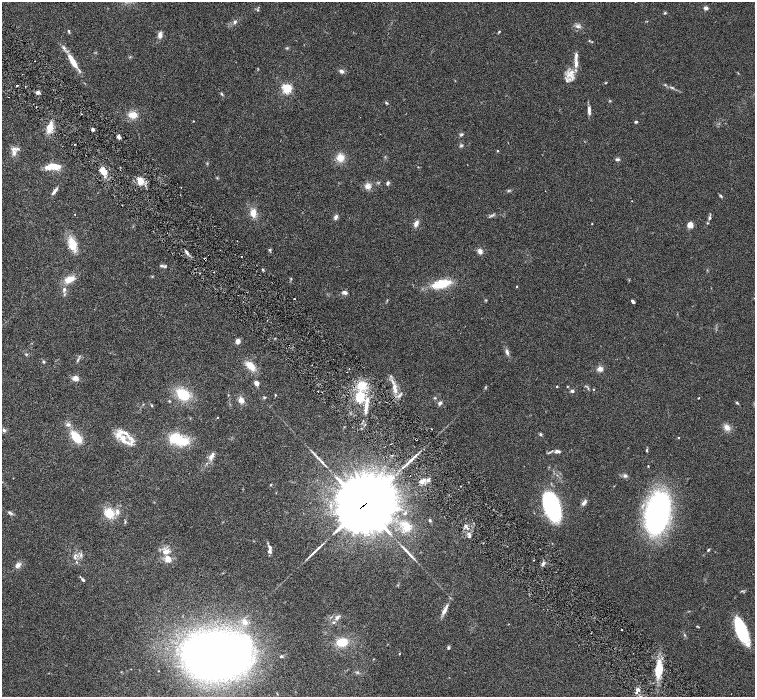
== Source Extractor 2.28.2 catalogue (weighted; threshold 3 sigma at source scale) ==
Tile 11 of 4 x 4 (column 3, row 3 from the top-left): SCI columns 3016-4521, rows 1695-3083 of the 6027 x 6025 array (HDU 1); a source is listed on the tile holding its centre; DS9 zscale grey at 2 x 2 block average (1 PNG px = mean of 2 x 2 image px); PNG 757 x 699 px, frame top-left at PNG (2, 2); no overlay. Shown black and unused: <1% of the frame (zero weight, under 3 of 6 exposures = <1% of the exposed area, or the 3 px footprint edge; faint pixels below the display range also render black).
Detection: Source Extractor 2.28.2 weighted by HDU 2 'WHT'; one run over the whole footprint, this tile lists its part. Background 0.039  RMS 0.0033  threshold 0.0137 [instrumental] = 3 sigma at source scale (4.09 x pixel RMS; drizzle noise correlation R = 1.36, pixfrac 0.8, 0.05/0.05 arcsec/px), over >= 5 px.
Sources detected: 197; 1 too faint to see at this stretch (2 x 2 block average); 2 inside a brighter object's white glare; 2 cosmic-ray / hot-pixel residue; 4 long thin detections or spike segments (spike, bleed or trail) — not listed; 21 inside a brighter listed object's ellipse — not listed separately; the other 167 listed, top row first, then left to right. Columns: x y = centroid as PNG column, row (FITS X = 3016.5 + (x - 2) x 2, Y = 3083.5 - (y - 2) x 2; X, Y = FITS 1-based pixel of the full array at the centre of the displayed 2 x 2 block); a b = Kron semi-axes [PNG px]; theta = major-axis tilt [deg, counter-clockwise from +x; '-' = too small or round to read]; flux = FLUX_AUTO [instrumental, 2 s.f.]
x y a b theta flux
706 8 4 3 - 2.3
258 10 3 3 - 0.58
665 13 4 3 - 0.75
235 22 5 4 - 1.5
578 26 8 4 -23 2.2
68 31 5 2 - 0.82
499 32 4 3 - 0.67
160 35 6 4 83 3.7
589 40 3 2 - 0.41
287 48 4 3 - 0.67
576 55 11 4 86 2.5
73 62 20 5 -59 12
341 71 6 4 -42 2.2
571 72 10 7 59 6.8
605 83 4 2 - 0.51
17 85 2 2 - 1
25 87 2 2 - 0.42
672 87 6 2 -7 0.97
287 88 3 3 - 100
38 92 5 4 - 1.8
222 94 4 3 - 0.86
9 97 2 2 - 0.75
386 103 5 3 - 0.85
589 110 10 3 -87 3.4
133 115 8 5 3 9.2
194 121 3 2 - 0.32
636 122 2 2 - 2.3
50 128 10 5 77 9.6
93 129 3 3 - 1.6
461 135 5 4 - 1.2
119 137 4 3 - 2.3
461 145 5 3 - 0.98
497 151 3 2 - 0.49
14 153 7 5 -89 3
340 158 8 8 - 8.1
617 159 5 4 - 1.4
54 166 7 6 - 6.7
46 167 8 5 -19 3.6
418 167 3 2 - 0.35
104 172 7 5 -74 11
217 178 3 3 - 0.59
140 181 9 6 -65 8.2
388 183 4 3 - 1.7
368 186 8 7 - 4.3
55 191 11 3 49 2.5
509 191 5 3 - 0.9
180 195 2 2 - 0.32
721 196 6 3 -42 0.92
632 201 2 2 - 0.19
122 205 2 2 - 0.42
253 213 10 6 89 6.6
75 214 2 2 - 0.46
490 216 8 2 31 1.2
336 217 6 4 67 2.2
710 218 5 4 - 1.3
416 223 8 5 64 3.4
707 223 3 3 - 0.58
592 224 2 2 - 0.45
690 225 6 5 - 5.4
72 244 13 7 -74 15
220 250 2 2 - 0.25
270 250 4 3 - 0.82
480 251 6 5 - 3.3
187 253 9 2 -54 1.8
241 257 2 2 - 0.36
205 259 4 3 - 0.85
162 266 8 3 -15 1.5
263 270 4 3 - 0.74
214 272 2 2 - 0.39
69 279 11 6 27 9.2
441 284 19 8 13 21
517 286 3 2 - 0.49
64 289 5 4 - 1.9
345 292 5 3 - 2.9
294 298 2 2 - 0.63
486 300 3 2 - 0.48
633 301 4 2 - 1.8
238 341 5 4 - 3.5
507 352 8 4 -72 2.3
26 354 3 3 - 0.67
78 359 7 3 62 1.2
43 362 4 3 - 0.82
250 366 10 6 -43 11
600 369 6 5 - 3.6
75 378 6 5 - 4.4
256 383 5 4 - 4.1
362 385 11 9 51 14
557 386 3 2 - 0.55
567 386 2 2 - 0.4
485 387 4 2 - 0.63
395 388 13 5 -78 7
594 389 3 2 - 0.42
318 391 2 2 - 0.49
572 391 4 4 - 1.5
183 394 12 9 -30 24
228 395 3 2 - 0.32
275 395 3 2 - 0.53
264 397 4 3 - 0.68
360 397 10 9 - 17
435 398 4 3 - 0.64
698 398 3 2 - 0.41
241 400 7 6 - 4.4
169 401 4 2 - 0.58
440 403 6 4 54 1.6
737 403 5 3 - 0.82
366 405 22 4 82 8.9
152 406 4 3 - 0.65
217 417 2 2 - 0.36
68 424 6 5 - 2.1
727 427 9 7 -55 4.4
4 430 4 4 - 1.4
540 434 5 3 - 0.92
76 437 13 7 -49 17
130 438 21 14 83 8.5
175 438 13 11 33 17
678 438 2 2 - 0.5
416 439 2 2 - 0.44
391 444 2 2 - 0.31
647 450 5 3 - 0.9
556 451 6 3 42 1.6
549 452 7 2 25 1
392 455 3 2 - 0.64
212 456 13 5 65 4.1
648 466 2 2 - 0.46
410 475 2 2 - 0.45
625 476 5 5 - 1.8
423 480 7 4 42 3.7
271 484 4 3 - 0.55
584 503 8 4 53 2.6
363 505 20 15 37 7900
552 506 23 12 -70 97
10 513 8 4 -28 1.5
109 513 12 10 -45 13
405 513 6 3 37 1.2
657 513 24 13 74 300
430 520 3 3 - 0.93
125 522 5 3 - 0.77
466 526 4 4 - 1.6
406 527 11 8 -61 12
469 535 8 4 -71 2.2
483 543 2 2 - 0.42
270 550 8 5 86 2.3
708 550 3 3 - 0.88
165 552 7 5 12 6.3
81 555 5 4 - 1.7
75 557 6 3 -77 1.7
168 559 8 7 - 6.1
543 564 5 3 - 1.6
18 565 4 3 - 4.8
83 580 4 3 - 1.5
398 585 3 3 - 0.52
742 591 4 3 - 0.85
444 611 12 5 62 4.1
337 617 9 5 43 2.8
245 622 8 6 -48 4.6
698 627 5 2 - 0.49
621 630 2 2 - 0.36
742 631 25 9 -67 47
685 635 4 3 - 0.69
342 642 11 8 8 14
448 648 4 3 - 1
399 654 3 2 - 0.42
215 656 37 25 -3 770
281 656 4 3 - 0.8
658 670 17 8 86 18
357 672 3 3 - 0.79
637 690 7 4 64 2.2
Overlapping masked pixels (flux is a lower limit): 3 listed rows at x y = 205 259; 416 439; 363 505
Diffuse or blended objects may show on this block-average render without a row.